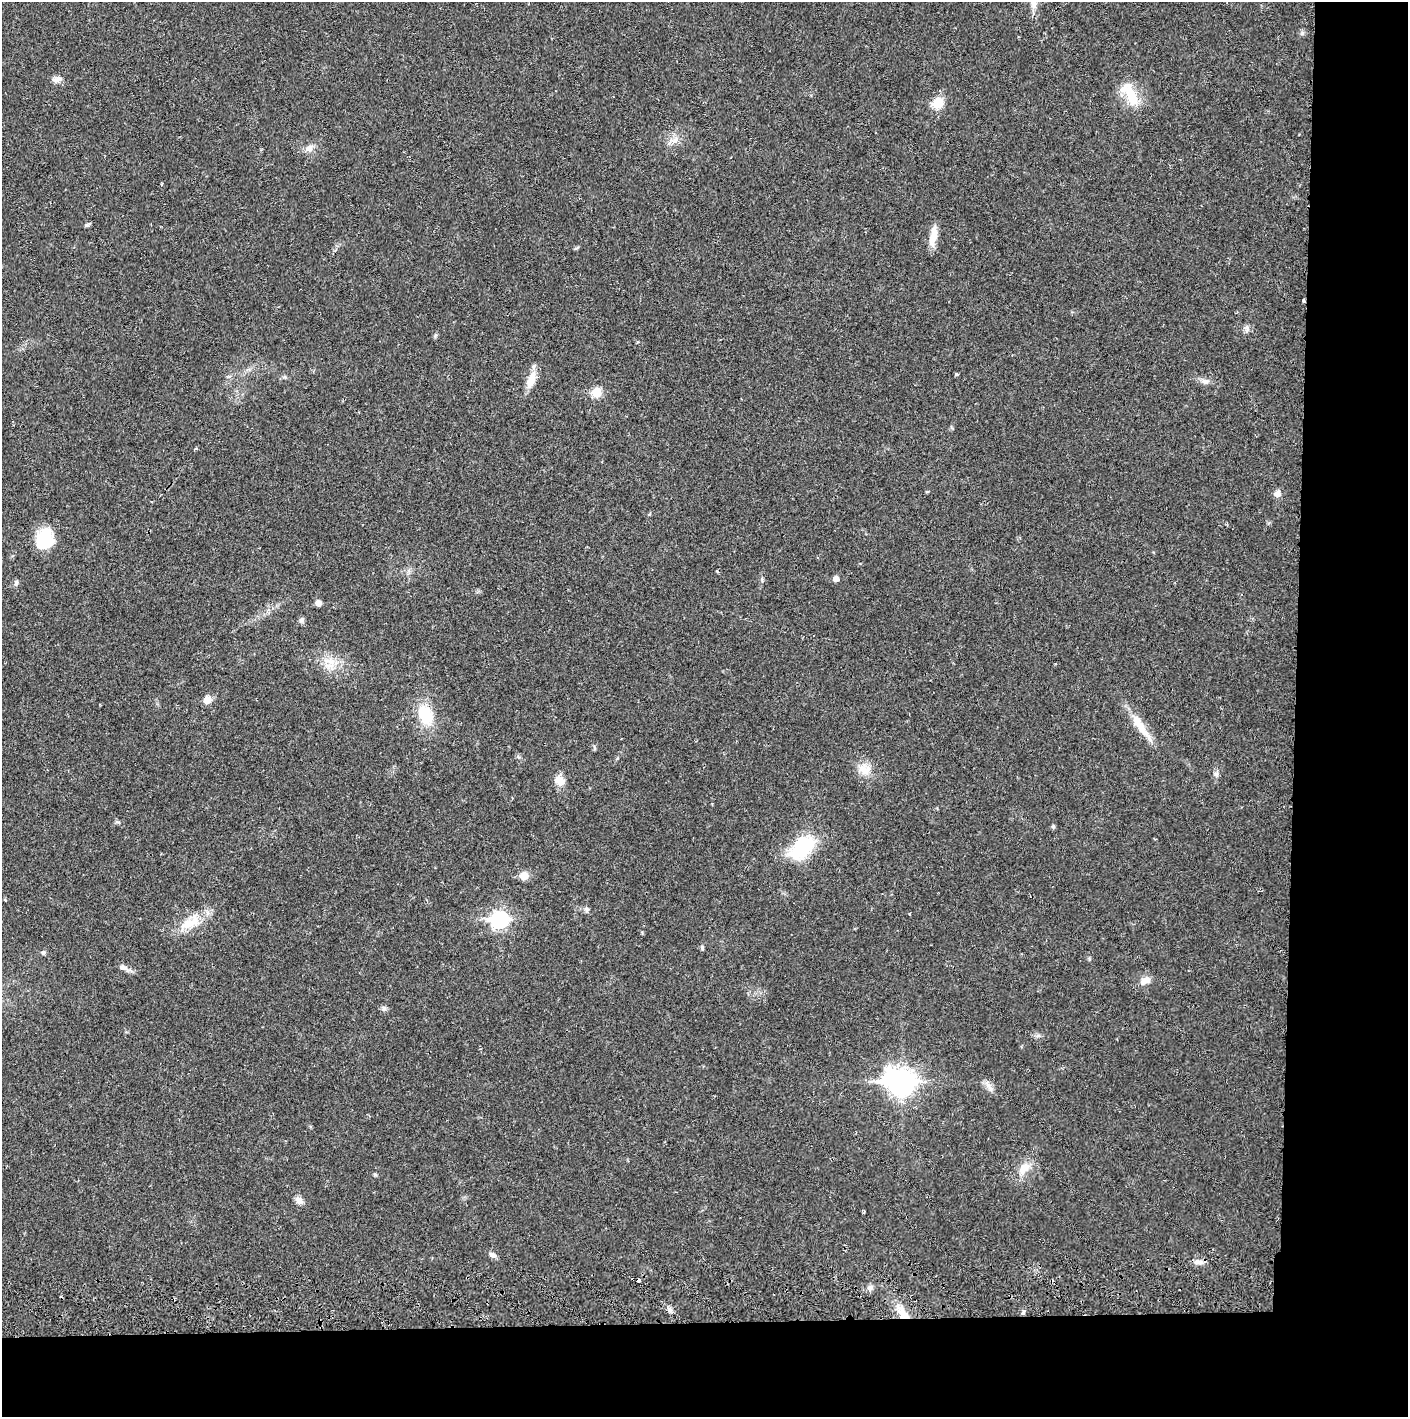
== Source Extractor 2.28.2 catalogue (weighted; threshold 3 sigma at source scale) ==
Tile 9 of 3 x 3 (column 3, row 3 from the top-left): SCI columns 2817-4222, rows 56-1470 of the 4229 x 4358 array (HDU 1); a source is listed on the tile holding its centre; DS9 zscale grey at full resolution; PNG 1410 x 1419 px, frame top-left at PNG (2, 2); no overlay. Shown black and unused: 14% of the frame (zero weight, under 2 of 3 exposures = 3% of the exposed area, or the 3 px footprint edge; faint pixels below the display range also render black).
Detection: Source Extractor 2.28.2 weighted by HDU 2 'WHT'; one run over the whole footprint, this tile lists its part. Background 0.0209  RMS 0.0035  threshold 0.0156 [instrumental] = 3 sigma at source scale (4.5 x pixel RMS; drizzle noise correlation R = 1.50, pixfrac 1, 0.05/0.05 arcsec/px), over >= 5 px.
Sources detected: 52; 3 cosmic-ray / hot-pixel residue — not listed; the other 49 listed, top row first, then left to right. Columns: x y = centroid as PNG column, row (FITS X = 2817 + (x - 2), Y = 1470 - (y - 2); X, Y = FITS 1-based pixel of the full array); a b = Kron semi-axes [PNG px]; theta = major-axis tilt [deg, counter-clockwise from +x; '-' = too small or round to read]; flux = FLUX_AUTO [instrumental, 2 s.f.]
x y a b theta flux
1033 3 15 8 -82 2.8
57 79 14 7 4 1.8
1130 94 36 14 -61 9.7
938 103 14 12 37 5
675 140 10 6 19 1.8
309 148 10 9 - 1.9
87 225 9 3 27 0.6
933 236 25 9 80 4
1303 300 3 3 - 2
956 374 3 3 - 0.81
531 380 24 10 71 4.5
1205 382 10 7 -19 1.5
597 393 6 6 - 12
1277 494 8 8 - 1.9
45 539 24 19 75 12
836 579 5 5 - 1.9
16 583 7 5 72 0.79
318 603 6 5 - 1.7
302 620 7 6 - 0.87
331 661 11 8 -17 3
207 700 9 8 - 2.6
426 715 16 11 -71 15
1141 727 44 9 -55 7.2
864 769 19 12 -13 4.3
1216 774 7 6 - 0.93
559 781 14 11 -39 3.2
1053 826 6 5 - 0.51
803 847 35 20 45 19
524 876 5 5 - 7.4
587 909 7 6 - 0.87
500 920 8 7 - 88
190 922 32 15 32 8.7
702 947 7 4 -65 0.57
43 952 6 5 - 0.68
1089 959 6 4 -72 0.4
123 967 12 6 -20 1.5
1145 980 15 9 24 2.5
384 1008 7 6 - 0.87
901 1082 12 9 -11 320
987 1084 14 5 -58 1.7
1024 1168 19 11 44 4.4
375 1175 5 4 - 0.46
299 1200 11 7 -50 1.9
492 1255 10 6 -26 1.2
1199 1262 12 5 -12 1.6
870 1288 8 6 21 1.1
670 1309 8 6 -49 1.1
1023 1312 6 4 61 0.62
904 1315 15 11 -54 5
Overlapping masked pixels (flux is a lower limit): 2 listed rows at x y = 1303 300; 904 1315
Isophote crosses this tile's border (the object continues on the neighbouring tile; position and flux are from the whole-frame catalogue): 1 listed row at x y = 1033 3
Unlisted compact peaks at least as high as the median listed source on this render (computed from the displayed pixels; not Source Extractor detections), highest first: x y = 1247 329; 1302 33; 762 580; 118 822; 435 336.